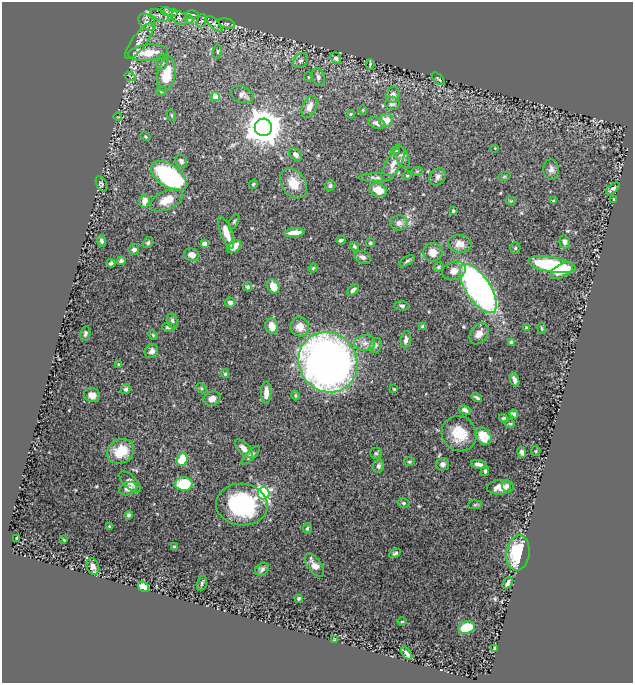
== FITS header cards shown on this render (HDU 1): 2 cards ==
NAXIS1  =                  631
NAXIS2  =                  681

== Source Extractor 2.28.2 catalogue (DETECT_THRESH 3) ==
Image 631 x 681 px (HDU 1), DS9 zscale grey, 1 PNG px = 1 image px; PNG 635 x 685 px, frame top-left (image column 1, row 681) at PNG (2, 2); each listed source drawn as its Kron ellipse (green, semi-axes under 4 px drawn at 4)
Background 0.694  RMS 0.024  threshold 0.0727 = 3 sigma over >= 5 px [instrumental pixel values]
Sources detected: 167; all 167 listed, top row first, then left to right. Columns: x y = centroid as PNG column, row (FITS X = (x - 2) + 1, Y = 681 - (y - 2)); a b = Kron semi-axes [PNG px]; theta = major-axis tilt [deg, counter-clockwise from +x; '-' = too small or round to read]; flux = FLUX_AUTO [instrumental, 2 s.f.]
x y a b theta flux
167 12 6 2 -19 1.8
174 13 4 2 - 1.1
192 14 7 2 0 1.9
160 15 10 5 -26 4.6
179 18 9 6 -25 5.3
189 20 4 3 - 1.4
201 21 7 4 70 2.6
147 22 10 7 -43 7.7
226 23 8 5 -17 3.1
214 24 10 4 -46 3.5
140 41 22 7 54 14
218 51 7 4 84 2.5
148 53 19 8 4 35
336 58 6 5 - 4
300 61 8 6 41 4.6
162 63 7 5 73 4.3
370 64 5 2 - 2.5
166 74 17 9 80 57
130 76 6 2 -33 1.4
308 77 5 3 - 1.3
318 77 9 6 -79 5.8
438 79 8 3 -41 2.3
161 91 5 5 - 2.7
242 95 12 8 -21 7.8
393 95 8 6 78 9
215 96 4 4 - 39
392 103 7 6 - 7.3
309 107 11 7 66 13
363 110 5 4 - 1.8
351 114 4 4 - 1.8
171 115 6 3 -71 1.5
118 117 4 3 - 1.3
386 120 7 6 - 21
377 123 9 5 -22 8.7
263 127 8 8 - 3800
145 137 5 4 - 1.8
495 148 3 3 - 1.1
396 150 3 3 - 1.9
295 155 7 5 -42 7.1
402 157 12 6 -62 5.8
181 161 7 5 -64 4.2
393 164 19 7 60 14
551 169 10 7 -85 7.3
417 171 6 4 18 1.8
169 176 20 11 -34 240
407 176 4 4 - 1.9
438 177 9 7 54 6.1
504 177 6 4 19 2
376 178 18 4 0 5.3
293 183 16 12 -54 28
102 184 8 5 -63 3
253 184 5 3 - 2.4
330 186 5 5 - 3.7
613 188 8 4 39 4.7
378 190 9 6 -22 23
613 199 4 2 - 0.99
166 200 18 9 26 25
144 201 6 5 - 13
511 201 5 4 - 1.6
554 201 3 3 - 2.7
453 211 3 3 - 1.9
234 221 8 3 63 2.5
399 223 9 7 3 8.8
226 233 17 6 -70 18
294 233 10 4 7 18
341 240 4 3 - 2.5
101 241 6 4 -69 3.5
564 242 6 5 - 6
148 243 6 5 - 2.7
370 243 4 4 - 2.7
204 244 4 4 - 15
460 244 12 9 -7 13
234 246 8 5 41 15
354 246 5 3 - 2.2
515 248 5 5 - 2.5
134 249 5 5 - 5.9
433 252 9 9 - 15
192 255 8 6 -23 8.7
363 257 8 6 -21 5.4
121 261 4 4 - 4.8
407 261 8 4 30 2.9
111 263 4 3 - 3.1
552 265 24 7 -10 130
439 267 5 4 - 2.3
313 268 4 4 - 1.9
454 271 12 9 19 12
562 271 12 6 30 23
273 286 7 6 - 16
248 287 4 4 - 2.9
478 289 28 12 -57 570
353 290 7 4 41 4.6
230 302 5 5 - 5.8
402 306 7 4 -1 3.1
172 321 7 5 -72 3.9
272 326 8 6 -73 19
168 327 6 4 0 4.2
300 327 10 9 - 17
423 327 4 4 - 4.5
527 328 4 4 - 3.1
542 328 5 3 - 1.8
85 334 7 5 78 3.8
479 334 12 8 54 13
153 335 5 3 - 1.6
406 340 9 5 81 6.6
365 343 10 8 8 9.5
511 343 4 3 - 3.8
376 345 8 5 71 3.6
152 351 7 6 - 6.3
328 362 31 29 -54 1200
118 364 4 3 - 1.6
225 374 4 4 - 2.9
515 380 7 4 -67 6.1
201 388 6 4 -45 2.6
126 389 5 4 - 3.7
394 389 3 3 - 1.4
266 393 11 5 88 14
92 395 8 7 - 12
295 396 5 4 - 2.1
477 397 5 2 - 2.8
212 399 9 7 20 10
465 410 6 4 -26 5.5
514 414 4 3 - 3
503 418 4 3 - 2.1
510 424 5 4 - 1.9
459 434 18 17 - 45
484 436 9 7 -52 30
244 449 12 5 -46 10
120 451 14 11 31 42
536 451 5 4 - 2.1
522 452 6 4 -79 4.9
376 453 5 5 - 2.5
251 455 12 4 45 5.1
182 459 6 5 - 45
409 462 5 4 - 2.2
442 464 6 6 - 6
479 465 8 4 -12 6.2
378 466 7 5 78 4.8
485 471 5 4 - 2.8
130 482 13 6 -45 8.2
184 484 9 6 2 60
507 486 6 4 -86 4
500 487 13 7 4 16
128 488 9 6 20 8.8
263 493 6 6 - 290
403 503 6 4 -15 3
242 505 26 21 -5 180
475 505 7 4 2 2.4
128 515 4 4 - 2.6
109 526 3 2 - 1
307 528 5 4 - 2.4
17 538 3 3 - 1.9
64 540 3 2 - 1.2
174 547 3 3 - 2.6
395 553 6 3 26 3
518 553 18 11 82 95
314 565 13 6 -54 14
93 566 8 6 -71 7.8
262 569 7 5 43 4.8
202 583 8 5 73 3.2
508 583 6 3 51 6.3
143 587 6 4 -31 21
299 598 3 3 - 2.6
402 622 5 3 - 1.4
467 627 8 6 17 50
334 640 3 3 - 1.6
494 649 4 2 - 1.8
407 653 7 3 -56 5.8